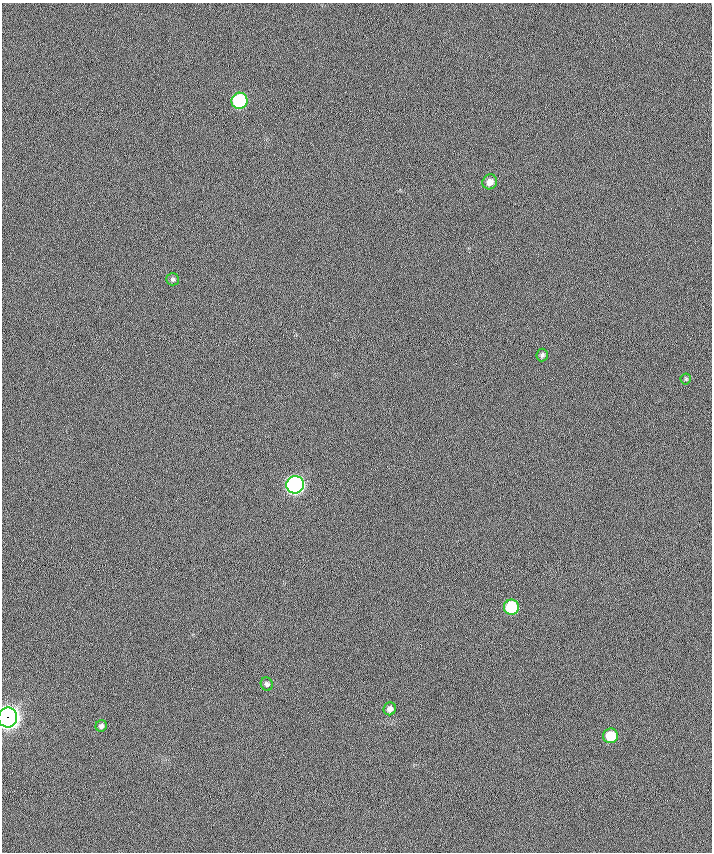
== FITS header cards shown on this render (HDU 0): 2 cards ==
NAXIS1  =                  710 /
NAXIS2  =                  850 /

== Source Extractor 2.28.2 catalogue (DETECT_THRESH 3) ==
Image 710 x 850 px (HDU 0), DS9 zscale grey, 1 PNG px = 1 image px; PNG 714 x 854 px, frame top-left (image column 1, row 850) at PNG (2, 3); each listed source drawn as its Kron ellipse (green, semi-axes under 4 px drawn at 4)
Background -0.163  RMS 14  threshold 40.6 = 3 sigma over >= 5 px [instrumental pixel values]
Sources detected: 12; all 12 listed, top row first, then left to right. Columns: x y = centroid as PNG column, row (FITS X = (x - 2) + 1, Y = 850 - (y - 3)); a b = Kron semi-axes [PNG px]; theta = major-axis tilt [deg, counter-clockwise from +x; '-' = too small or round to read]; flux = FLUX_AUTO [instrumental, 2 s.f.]
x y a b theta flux
239 101 8 8 - 90000
490 182 7 7 - 6400
173 279 6 6 - 1800
542 355 6 5 - 2300
686 379 5 5 - 1200
295 485 9 8 - 280000
511 607 7 7 - 44000
267 684 7 6 - 2200
390 709 6 6 - 3800
8 717 10 9 - 760000
101 726 6 5 - 2600
611 736 7 7 - 20000
At the frame edge (FLAGS 8, measured only in part): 1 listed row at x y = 8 717